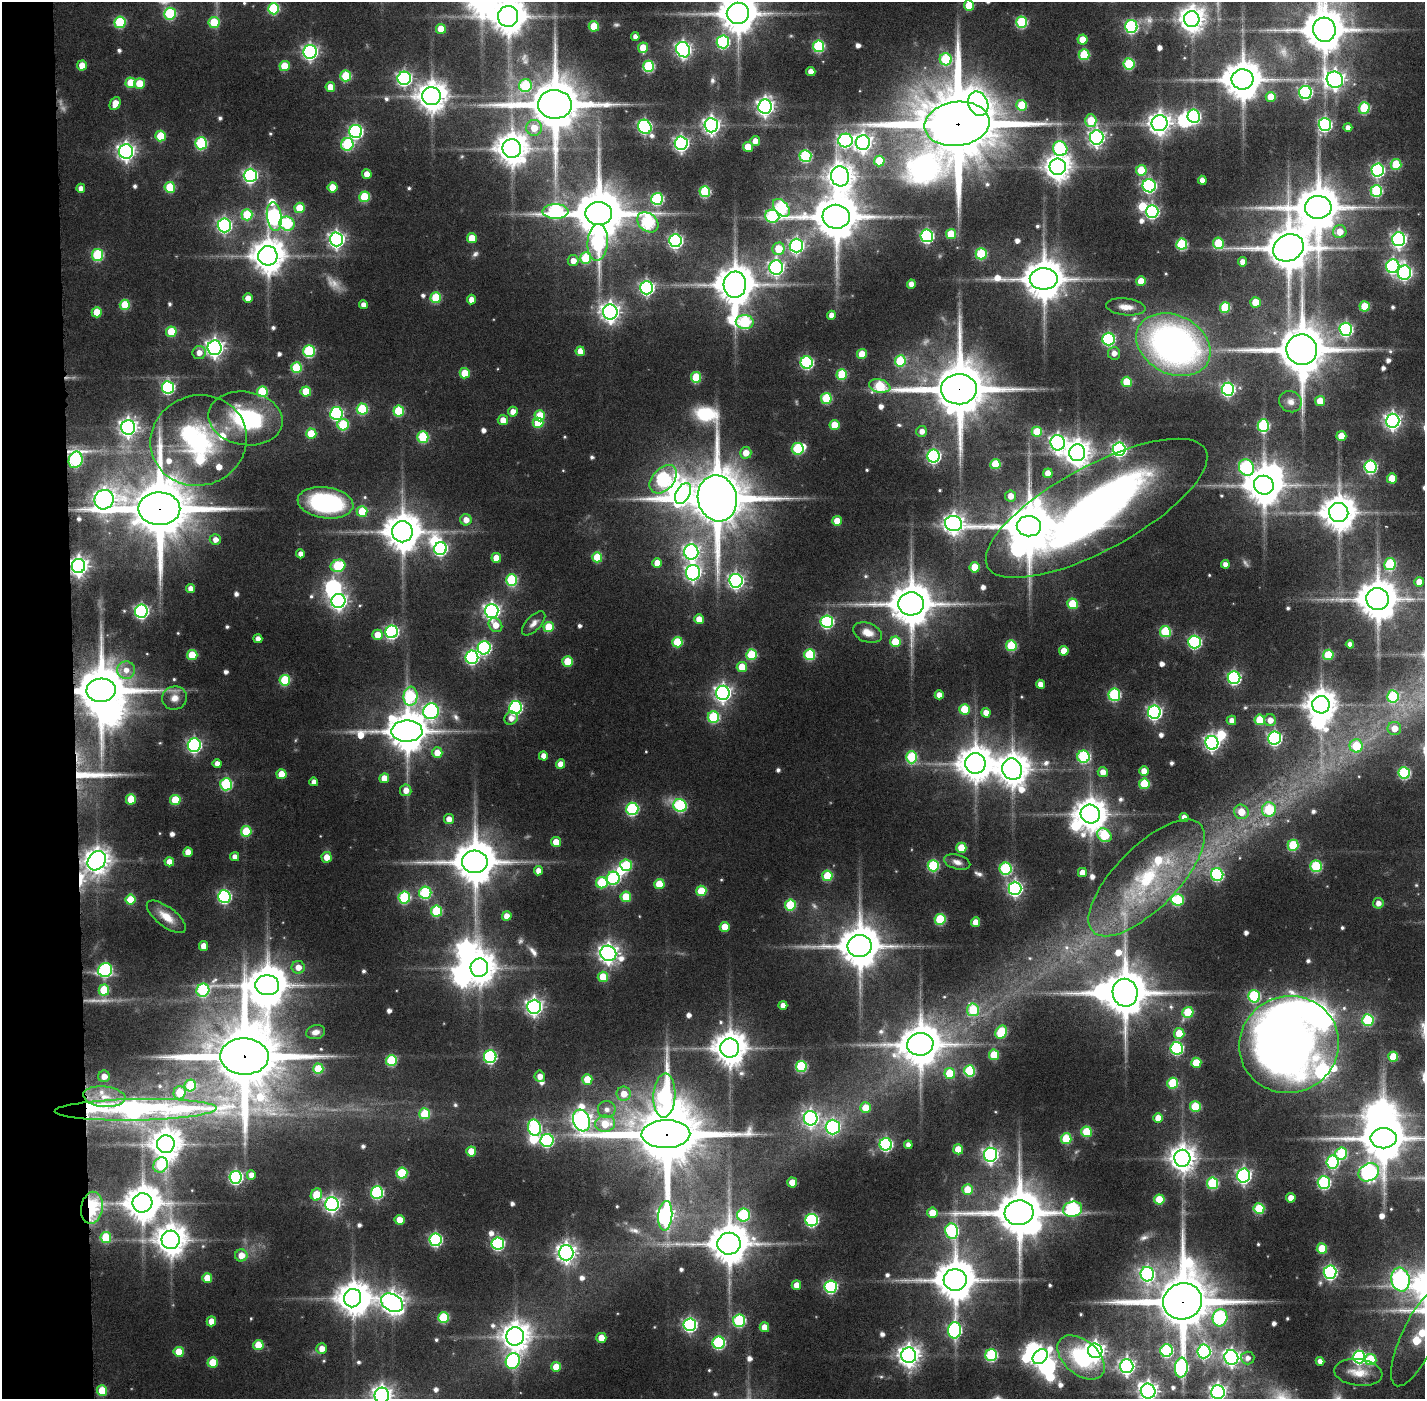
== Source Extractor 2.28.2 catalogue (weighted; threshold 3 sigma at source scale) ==
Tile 4 of 3 x 3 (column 1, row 2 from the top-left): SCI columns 1-1423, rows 1427-2823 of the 4270 x 4257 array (HDU 1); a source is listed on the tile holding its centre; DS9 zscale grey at full resolution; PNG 1427 x 1401 px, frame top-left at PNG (2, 2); each listed source drawn as its Kron ellipse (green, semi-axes under 4 px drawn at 4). Shown black and unused: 5% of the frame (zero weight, under 3 of 6 exposures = <1% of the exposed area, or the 3 px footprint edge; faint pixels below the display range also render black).
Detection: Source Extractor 2.28.2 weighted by HDU 2 'WHT'; one run over the whole footprint, this tile lists its part. Background 0.0885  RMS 0.0073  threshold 0.03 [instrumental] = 3 sigma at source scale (4.09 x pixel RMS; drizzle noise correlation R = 1.36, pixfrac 0.8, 0.05/0.05 arcsec/px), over >= 5 px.
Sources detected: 670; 15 too faint to see at this stretch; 30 inside a brighter object's white glare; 1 long thin detection or spike segment (spike, bleed or trail) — neither listed nor drawn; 9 inside a brighter listed object's ellipse — not listed separately; of the other 615, all 500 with FLUX_AUTO >= 4.02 (the completeness limit of this list) listed and drawn (115 fainter detections not listed), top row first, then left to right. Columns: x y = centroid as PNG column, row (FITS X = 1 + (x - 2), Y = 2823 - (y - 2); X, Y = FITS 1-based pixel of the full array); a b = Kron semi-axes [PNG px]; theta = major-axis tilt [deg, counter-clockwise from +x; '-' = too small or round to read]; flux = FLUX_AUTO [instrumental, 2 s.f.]
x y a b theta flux
969 5 5 5 - 23
274 9 5 5 - 51
738 13 11 10 - 2000
170 14 6 6 - 56
508 16 10 10 - 1600
1192 19 8 7 - 750
120 22 6 5 - 46
214 22 5 5 - 27
1022 22 6 5 - 56
594 26 5 5 - 20
1131 27 6 6 - 99
441 29 5 5 - 12
1324 30 12 11 - 2600
635 37 4 4 - 4.3
1083 40 5 5 - 14
723 42 6 6 - 92
818 46 6 5 - 63
643 48 5 5 - 12
683 50 8 6 -59 240
310 52 7 6 - 210
1084 55 5 5 - 41
946 59 6 6 - 52
1129 64 5 5 - 50
82 66 5 5 - 10
285 66 5 5 - 23
648 66 5 5 - 58
811 72 4 4 - 6.7
346 76 5 5 - 36
404 78 6 6 - 170
1242 79 11 10 - 2200
1335 80 8 8 - 370
131 83 5 5 - 20
140 84 5 5 - 18
525 86 6 6 - 48
330 87 5 5 - 9.7
1305 92 6 6 - 130
431 96 9 9 - 1100
1271 97 5 5 - 15
115 103 7 5 64 9
555 104 17 14 -2 4800
978 104 12 9 -66 290
1021 105 5 5 - 29
765 107 7 7 - 310
1364 108 5 5 - 48
1194 116 7 6 - 110
1091 121 6 5 - 24
1160 123 8 8 - 530
957 124 33 22 7 13000
1325 124 6 6 - 120
711 125 7 7 - 290
645 127 7 6 - 140
1348 127 4 4 - 4.8
534 128 8 7 - 12
356 131 6 6 - 140
161 136 5 5 - 23
1097 137 7 7 - 260
755 141 5 5 - 6.6
845 141 7 7 - 120
201 143 6 6 - 64
681 143 7 6 - 210
863 143 7 7 - 350
347 144 6 6 - 65
748 147 5 5 - 13
512 149 9 9 - 1200
1060 149 7 7 - 85
126 151 7 7 - 310
805 156 6 6 - 71
879 161 5 5 - 24
1396 164 5 5 - 33
1058 167 8 8 - 800
1141 170 5 5 - 24
1378 170 6 6 - 120
367 174 5 5 - 7.7
250 175 6 6 - 160
840 176 10 9 - 730
1202 180 4 4 - 5.5
1149 186 6 6 - 130
170 187 5 5 - 29
333 187 5 5 - 14
81 188 4 4 - 4.3
1376 191 6 6 - 64
705 192 5 5 - 52
364 197 5 5 - 32
657 199 6 6 - 79
1318 207 13 11 3 3100
299 208 5 5 - 17
781 208 10 6 -49 86
555 211 13 7 0 98
1152 212 6 6 - 120
599 213 13 11 1 4200
247 215 5 5 - 31
772 216 7 6 - 64
274 217 14 7 -82 170
836 217 13 12 - 3100
648 222 12 9 -40 91
287 224 7 7 - 61
224 225 7 6 - 160
1340 232 7 6 - 9.9
951 234 5 5 - 21
927 236 6 6 - 130
472 238 5 5 - 15
336 239 7 6 - 250
1399 239 7 6 - 200
675 241 6 6 - 150
598 242 18 10 86 110
1218 243 6 5 - 29
1182 244 5 5 - 52
796 246 7 6 - 180
1288 248 16 13 28 3000
778 249 6 6 - 18
981 254 5 5 - 48
98 255 6 6 - 58
268 256 10 9 - 1400
586 258 5 5 - 36
573 261 5 5 - 6.1
1243 262 5 4 - 5.6
1393 266 7 6 - 150
776 267 7 7 - 200
1404 273 7 6 - 160
1044 279 14 10 -1 2400
1141 281 5 5 - 13
911 284 4 4 - 5.5
735 285 13 11 84 2100
647 288 6 6 - 160
248 298 4 4 - 7.3
436 298 5 5 - 32
471 300 5 4 - 6.3
1256 302 5 5 - 16
125 305 5 5 - 28
363 305 4 4 - 5
1365 306 5 5 - 23
1126 307 20 8 -6 7.9
1225 307 5 5 - 36
97 312 5 5 - 14
610 312 7 7 - 380
831 315 4 4 - 5.2
745 322 9 7 -3 79
1346 329 6 6 - 120
171 332 5 5 - 26
1108 339 6 6 - 95
1173 345 39 29 -27 300
215 348 7 7 - 340
1302 350 15 15 - 4000
309 351 6 6 - 66
580 351 5 4 - 7.4
199 353 7 6 - 5.3
1114 353 6 6 - 5.2
862 354 5 5 - 14
900 361 5 5 - 39
807 363 6 6 - 96
296 368 5 5 - 35
465 373 5 5 - 15
842 374 5 5 - 35
696 377 5 5 - 30
1127 382 5 5 - 21
880 386 11 6 -12 45
168 387 6 6 - 100
959 389 18 15 2 5600
1228 389 6 6 - 140
306 391 5 5 - 19
262 392 5 5 - 38
826 398 5 5 - 41
1320 401 5 5 - 11
1290 402 11 10 - 4.9
362 409 5 5 - 46
399 411 5 5 - 36
513 412 5 5 - 6.8
336 413 6 6 - 110
540 416 5 5 - 22
245 418 37 26 -9 73
503 420 5 5 - 7.8
1393 421 7 6 - 250
538 423 5 5 - 26
343 425 6 5 - 41
834 425 5 5 - 15
1263 426 6 6 - 71
128 427 7 7 - 330
922 431 5 5 - 4.8
1037 432 5 5 - 27
311 434 5 5 - 21
1341 436 5 5 - 13
423 437 5 5 - 46
199 440 48 45 18 110
1058 443 8 7 - 260
798 449 6 6 - 49
1119 449 7 6 - 170
746 453 6 5 - 8.6
1077 453 8 8 - 790
934 456 6 6 - 140
76 460 8 7 - 100
995 464 5 5 - 30
1246 467 8 7 - 100
1370 467 6 6 - 100
1048 473 5 4 - 8.4
1392 478 5 5 - 15
663 479 16 11 49 110
1264 485 10 9 - 1900
683 493 11 7 61 260
1011 496 5 5 - 6.3
717 498 23 19 -77 6600
104 500 10 9 - 470
325 503 28 15 -7 98
1097 508 124 42 28 580
159 509 21 16 -1 7700
362 511 5 5 - 19
1339 512 9 9 - 1500
466 520 6 5 - 5.9
837 521 5 5 - 11
954 524 8 7 - 430
1029 526 12 10 0 3600
402 532 10 10 - 1800
215 540 5 5 - 4.6
440 549 6 6 - 120
691 552 7 7 - 230
300 554 4 4 - 4.6
597 557 5 5 - 23
496 558 5 5 - 11
657 563 5 4 - 8.3
1225 564 4 4 - 4.3
1390 564 6 5 - 52
79 566 7 6 - 370
338 566 7 6 - 47
975 567 5 5 - 16
693 573 8 7 - 220
512 580 6 5 - 51
736 581 7 6 - 210
1419 582 5 5 - 8.4
190 589 4 4 - 5.3
1377 599 11 10 - 2300
338 601 7 7 - 260
911 604 13 11 4 2600
1072 604 5 5 - 26
141 611 6 6 - 160
492 611 7 7 - 250
699 619 5 5 - 9.5
827 622 6 6 - 99
534 623 15 7 46 4.4
495 625 8 6 -52 8.1
549 627 5 5 - 23
392 632 6 6 - 130
1165 632 5 5 - 46
867 633 15 9 -21 8.8
378 635 5 5 - 12
258 639 4 4 - 4.3
677 642 5 5 - 32
895 642 5 5 - 20
1195 642 6 6 - 110
1350 644 4 4 - 4.1
1011 646 5 5 - 44
484 648 6 6 - 120
1064 651 5 5 - 11
192 655 5 5 - 24
752 655 5 5 - 39
810 655 5 5 - 46
1328 655 5 5 - 32
472 657 7 6 - 130
567 661 5 5 - 18
742 667 5 5 - 16
126 670 9 8 - 6.8
1234 678 6 6 - 120
285 680 5 5 - 39
1040 684 4 4 - 6
101 690 15 12 3 4300
723 693 7 7 - 260
939 695 4 4 - 6.1
1114 695 6 6 - 76
410 696 9 7 84 57
1393 696 6 6 - 43
174 698 12 11 - 7
1321 705 9 8 - 1200
515 707 6 6 - 130
964 709 5 5 - 22
431 711 8 7 - 180
1154 712 6 6 - 180
986 713 5 4 - 6.9
713 717 6 5 - 51
511 718 7 6 - 5.5
1231 720 5 4 - 4.8
1260 720 5 5 - 24
1270 720 6 6 - 6.4
1394 728 6 6 - 7
407 731 15 10 1 2300
1274 738 6 6 - 150
1212 743 7 6 - 210
194 745 6 6 - 160
1356 746 6 6 - 26
437 753 5 5 - 10
543 756 4 4 - 5.1
912 757 6 5 - 42
1083 757 6 6 - 72
975 763 10 10 - 1600
217 764 4 4 - 4.6
560 764 4 4 - 7.1
1012 769 11 10 - 1300
1144 771 5 4 - 8.8
1103 772 5 5 - 7.1
1404 773 6 5 - 68
282 774 5 5 - 14
384 778 5 5 - 10
314 782 4 4 - 4.3
226 784 6 6 - 65
1144 784 5 5 - 32
406 790 6 5 - 6.1
131 799 5 5 - 17
175 800 5 5 - 27
680 806 7 6 - 77
632 809 6 6 - 87
1269 810 7 7 - 34
1241 812 7 7 - 12
1090 814 10 9 - 1200
1184 817 4 4 - 4.5
449 819 5 5 - 5.8
246 831 5 5 - 28
1104 835 8 6 -40 42
556 842 5 5 - 12
1293 845 5 5 - 44
961 848 5 5 - 18
188 852 5 4 - 7.5
235 857 4 4 - 4.1
326 857 5 5 - 7.8
97 861 10 8 53 740
169 862 5 4 - 6.8
475 862 13 11 -1 2900
957 862 13 7 -16 4.3
626 865 6 5 - 42
933 866 6 5 - 57
1316 866 6 5 - 54
1006 869 6 6 - 75
538 871 4 4 - 5.9
1082 873 4 4 - 7.4
1217 874 6 6 - 90
827 876 5 5 - 31
613 878 6 6 - 82
1147 878 76 31 45 100
602 883 6 5 - 38
659 884 5 5 - 18
1015 888 6 6 - 180
701 891 5 5 - 22
425 893 6 6 - 64
224 896 6 6 - 120
626 897 5 5 - 24
404 898 6 6 - 58
131 900 5 5 - 23
1178 900 6 5 - 47
1378 903 5 5 - 4.2
790 905 5 5 - 40
436 911 5 5 - 43
507 916 5 5 - 7.3
166 917 23 9 -37 11
940 919 5 5 - 44
976 922 5 4 - 10
725 927 5 5 - 14
204 946 5 4 - 7.1
860 946 12 11 - 2600
608 953 8 7 - 410
298 967 6 6 - 6.6
479 968 9 9 - 1200
105 970 7 6 - 96
603 977 5 5 - 18
267 985 12 10 -4 2000
104 990 5 5 - 28
203 990 7 6 - 69
1125 993 14 12 -79 3400
1254 996 6 6 - 66
783 1005 4 4 - 5.2
534 1007 7 7 - 290
973 1010 6 6 - 35
1188 1012 6 5 - 34
1368 1020 6 5 - 48
316 1032 10 7 14 4.4
1001 1032 7 5 59 41
1179 1033 5 5 - 15
920 1044 13 11 9 2200
1289 1045 50 48 21 560
730 1048 9 9 - 1400
1177 1048 6 6 - 95
994 1055 5 5 - 25
244 1056 24 18 -2 9100
490 1057 6 6 - 100
1393 1057 5 5 - 25
391 1060 5 5 - 43
1196 1063 5 5 - 19
801 1066 5 5 - 54
318 1069 5 5 - 26
969 1071 5 5 - 49
950 1073 5 5 - 25
104 1076 6 6 - 6.3
540 1076 5 5 - 5.8
587 1079 5 5 - 15
1173 1083 5 5 - 38
190 1086 6 5 - 32
179 1093 7 6 - 20
624 1094 7 7 - 8.8
664 1096 22 11 87 100
104 1097 21 10 -6 13
1195 1107 5 5 - 28
865 1108 5 5 - 14
607 1109 9 8 - 4.6
136 1110 81 10 1 280
425 1114 5 5 - 30
811 1118 7 7 - 210
1158 1118 5 5 - 9.4
581 1120 11 8 -71 410
605 1124 10 8 9 17
833 1127 7 7 - 140
534 1128 8 6 -75 93
1087 1132 5 5 - 29
666 1134 24 14 1 9100
1384 1138 13 10 1 2900
1066 1139 5 5 - 33
547 1140 6 6 - 100
166 1144 9 8 - 1100
886 1144 6 6 - 110
908 1145 4 4 - 4.3
958 1149 5 5 - 13
471 1152 5 5 - 16
1341 1154 6 6 - 47
990 1155 7 6 - 230
1182 1158 8 8 - 780
1333 1162 6 6 - 83
161 1165 8 7 - 38
1369 1172 10 8 31 240
402 1173 5 5 - 43
251 1175 4 4 - 5.1
1244 1175 7 6 - 180
236 1177 6 6 - 130
792 1183 5 5 - 12
1212 1183 6 5 - 54
1324 1183 6 6 - 92
967 1189 5 5 - 15
377 1192 6 6 - 94
316 1194 6 5 - 18
1291 1198 5 4 - 8.5
1159 1199 5 5 - 22
142 1203 10 9 - 1600
332 1204 7 6 - 230
92 1208 16 10 80 49
1073 1209 10 7 14 100
1259 1209 5 5 - 37
932 1213 5 5 - 11
1019 1213 14 12 6 3600
743 1215 6 6 - 57
665 1216 15 7 86 250
399 1220 5 5 - 12
812 1220 6 6 - 100
952 1231 8 6 -80 88
106 1238 5 5 - 26
171 1240 9 9 - 1200
435 1240 6 6 - 110
498 1244 6 6 - 97
729 1244 11 11 - 2300
1322 1248 5 5 - 25
566 1253 7 7 - 390
241 1255 6 6 - 9.1
1330 1272 7 6 - 130
1147 1274 7 6 - 140
207 1278 5 5 - 13
1400 1279 12 9 -79 280
955 1280 11 11 - 2400
796 1285 5 4 - 7.9
831 1287 6 6 - 110
353 1298 9 8 - 1300
1182 1301 20 18 17 6400
392 1303 12 8 -28 550
444 1318 5 5 - 43
1220 1318 9 7 78 77
211 1321 5 5 - 8.1
739 1321 6 6 - 73
690 1325 6 6 - 150
764 1327 5 5 - 8.5
954 1330 8 6 88 140
515 1336 9 9 - 940
601 1338 5 5 - 11
1418 1338 53 17 65 58
719 1343 6 6 - 87
258 1345 5 5 - 18
322 1349 5 5 - 6.6
1095 1351 7 7 - 350
1167 1351 6 6 - 78
1204 1351 7 6 - 130
179 1352 5 5 - 16
909 1355 8 7 - 530
991 1355 6 6 - 71
1040 1357 8 6 44 240
1081 1357 27 17 -41 62
1231 1357 7 7 - 260
1359 1357 6 6 - 120
1248 1358 7 6 - 4.2
1371 1360 6 5 - 38
513 1361 8 7 - 110
1320 1361 4 4 - 4
213 1362 5 5 - 19
1127 1366 7 6 - 230
556 1367 5 5 - 18
1181 1368 10 6 85 130
1358 1372 24 13 -7 11
102 1391 5 5 - 21
1148 1391 7 7 - 410
1218 1392 7 7 - 280
382 1395 7 7 - 390
Overlapping masked pixels (flux is a lower limit): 12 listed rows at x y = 957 124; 959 389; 76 460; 159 509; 79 566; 101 690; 97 861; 244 1056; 136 1110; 666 1134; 92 1208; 1182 1301
Isophote crosses this tile's border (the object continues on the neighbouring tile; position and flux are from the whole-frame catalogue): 9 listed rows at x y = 969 5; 738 13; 508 16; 1324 30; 1384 1138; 1418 1338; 1148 1391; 1218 1392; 382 1395